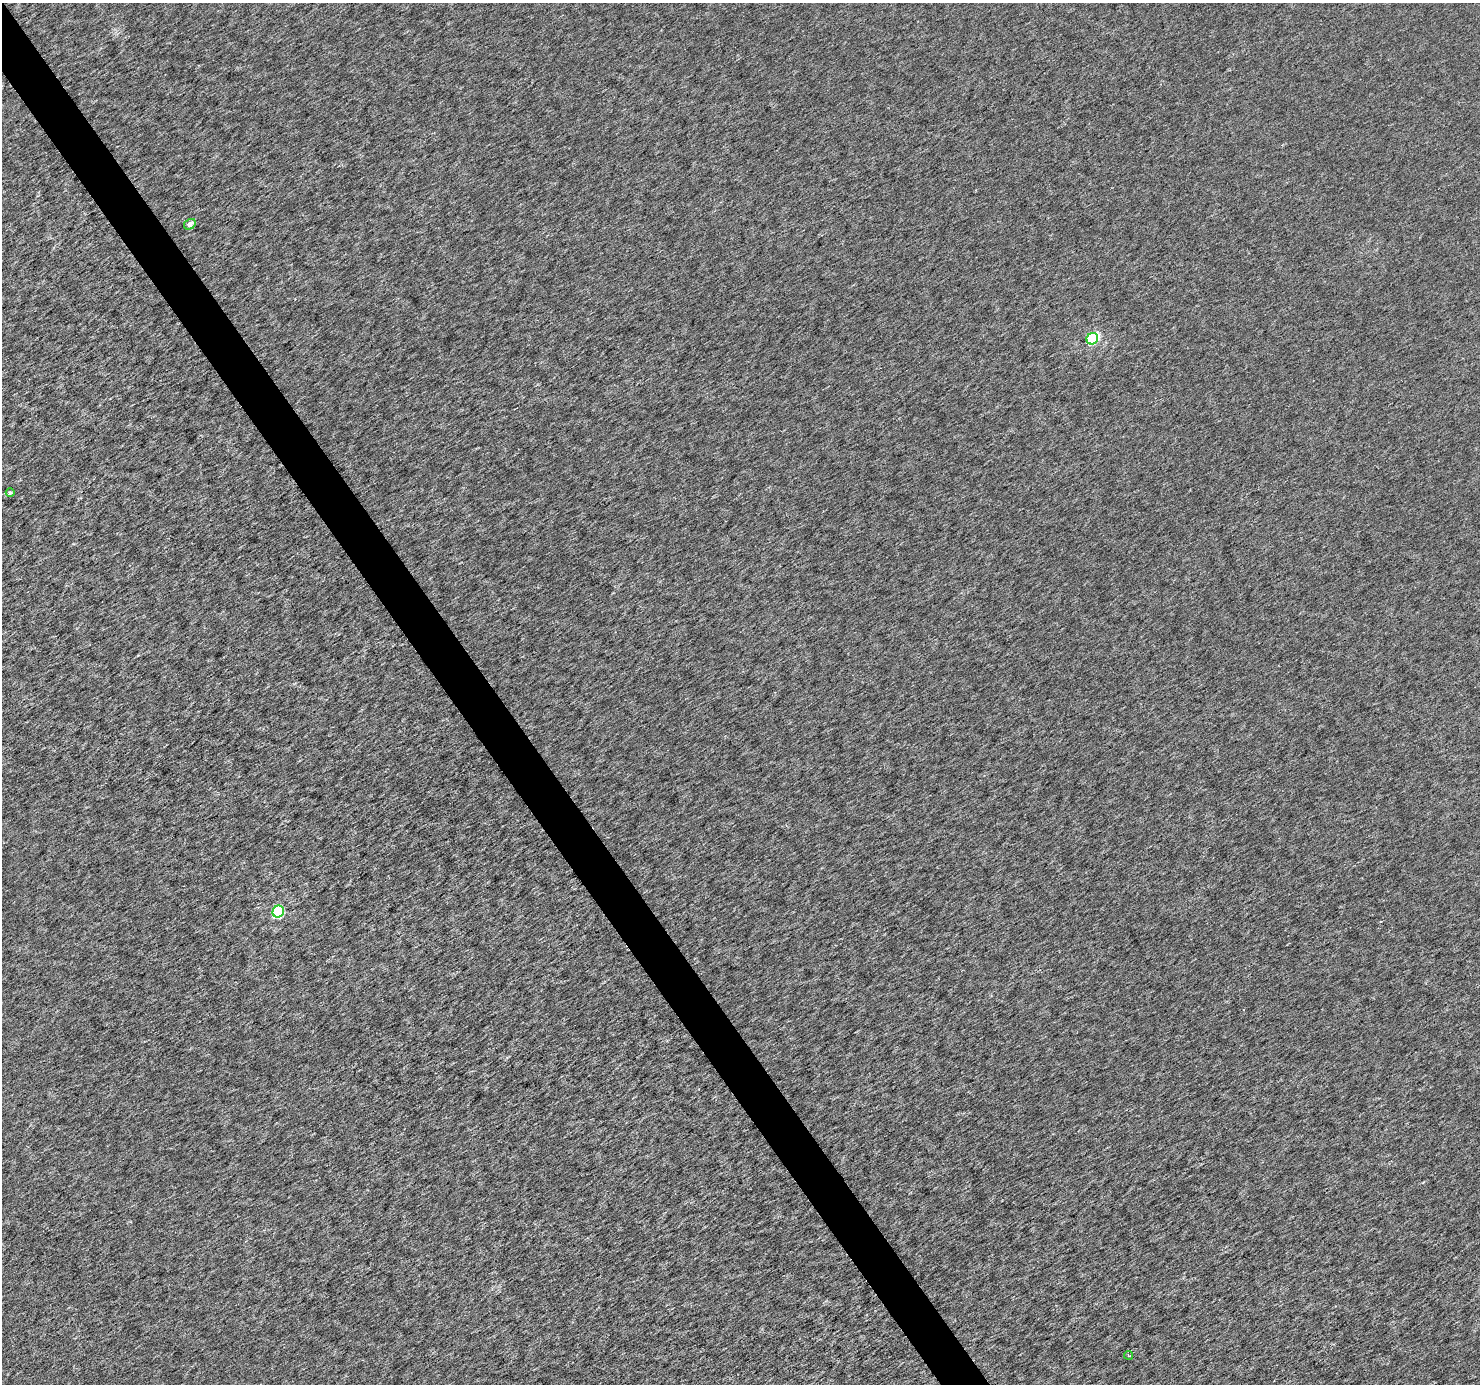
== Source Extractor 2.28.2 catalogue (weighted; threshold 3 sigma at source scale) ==
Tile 11 of 4 x 4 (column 3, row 3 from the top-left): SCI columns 2960-4437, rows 1564-2945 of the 5914 x 5830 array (HDU 1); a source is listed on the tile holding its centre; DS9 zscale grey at full resolution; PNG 1482 x 1386 px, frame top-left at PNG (2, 3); each listed source drawn as its Kron ellipse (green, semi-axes under 4 px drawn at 4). Shown black and unused: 3% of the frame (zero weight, under 3 of 6 exposures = <1% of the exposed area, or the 3 px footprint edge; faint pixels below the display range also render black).
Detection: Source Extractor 2.28.2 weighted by HDU 2 'WHT'; one run over the whole footprint, this tile lists its part. Background -1.50e-05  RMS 0.0016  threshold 0.00669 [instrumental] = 3 sigma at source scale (4.09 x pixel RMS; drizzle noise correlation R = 1.36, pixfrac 0.8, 0.0396/0.0396 arcsec/px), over >= 5 px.
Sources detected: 5; all 5 listed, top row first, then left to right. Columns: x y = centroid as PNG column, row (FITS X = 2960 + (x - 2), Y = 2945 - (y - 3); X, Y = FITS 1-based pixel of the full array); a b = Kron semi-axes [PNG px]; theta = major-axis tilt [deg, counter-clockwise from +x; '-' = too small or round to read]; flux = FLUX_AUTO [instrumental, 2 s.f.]
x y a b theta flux
190 224 6 5 - 0.67
1092 339 6 5 - 19
10 492 4 4 - 0.34
278 912 6 5 - 13
1129 1355 4 3 - 0.16